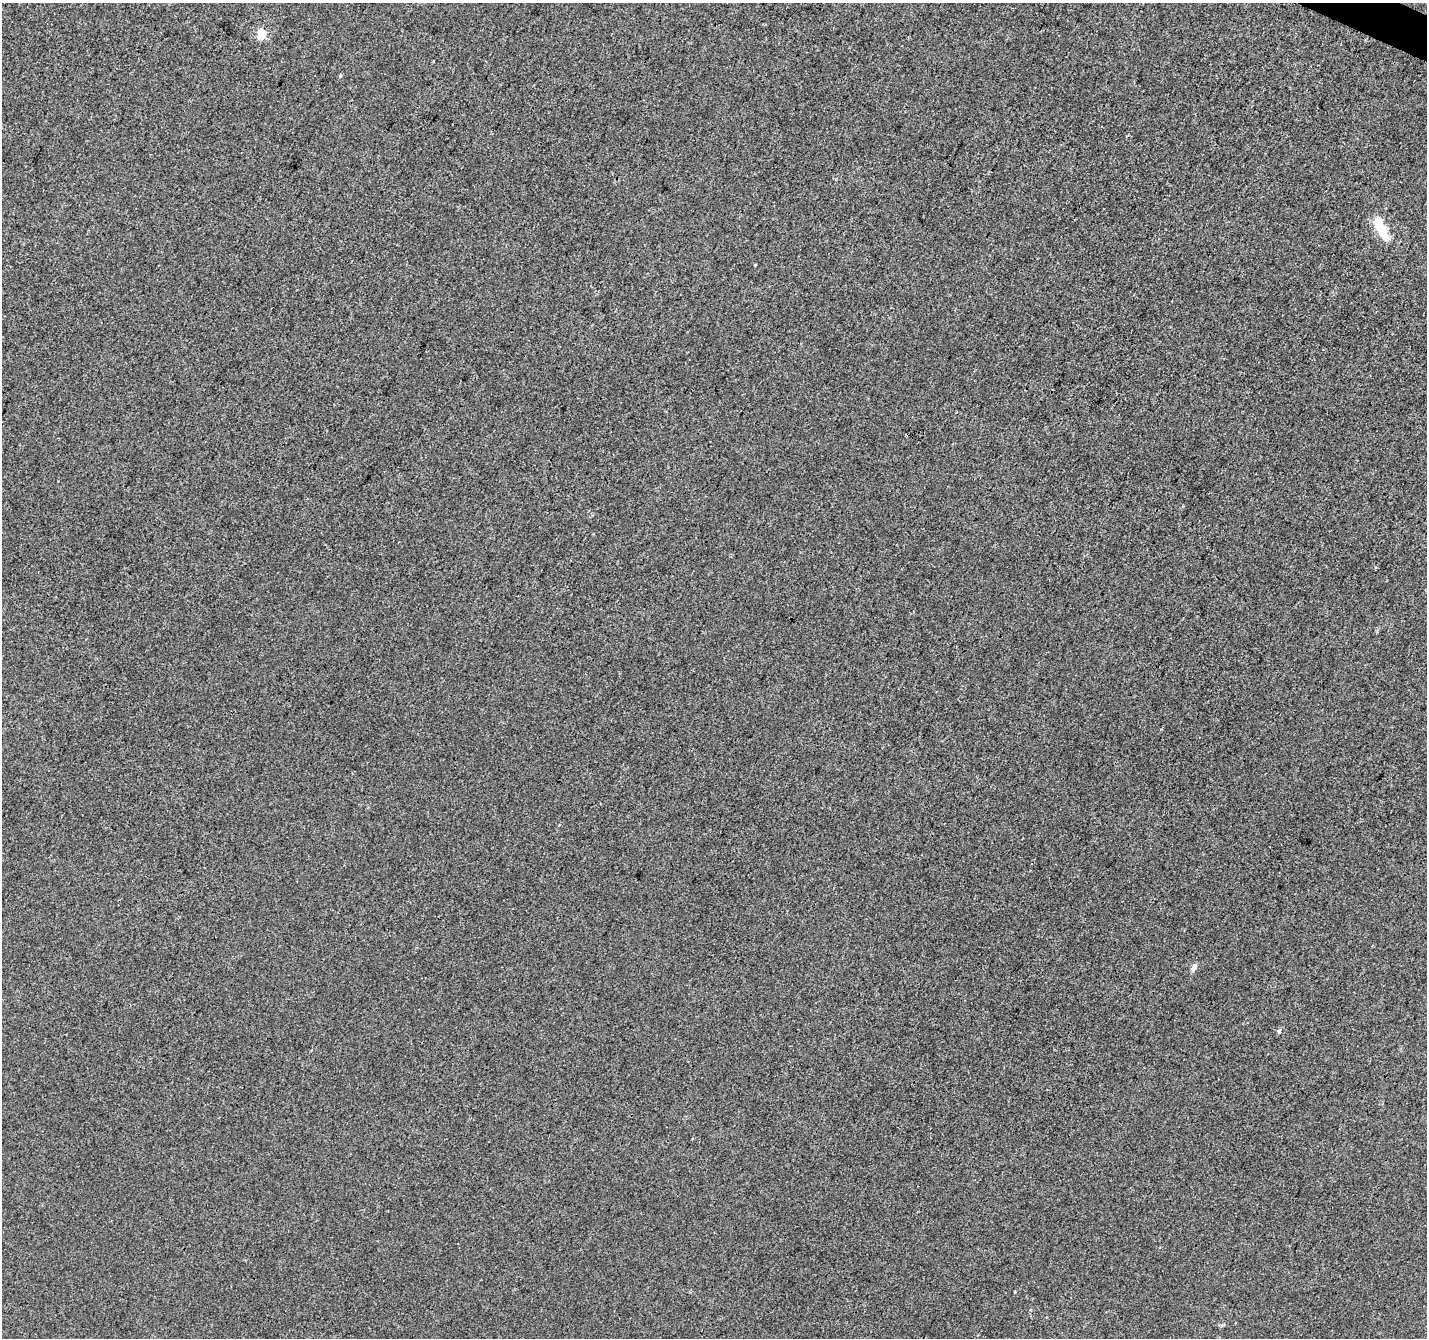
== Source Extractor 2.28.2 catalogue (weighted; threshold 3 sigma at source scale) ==
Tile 10 of 4 x 4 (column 2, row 3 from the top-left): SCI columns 1434-2858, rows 1606-2941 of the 5708 x 5815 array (HDU 1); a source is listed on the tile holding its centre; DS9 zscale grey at full resolution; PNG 1429 x 1340 px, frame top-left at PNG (2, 3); no overlay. Shown black and unused: <1% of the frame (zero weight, under 3 of 4 exposures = <1% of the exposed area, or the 3 px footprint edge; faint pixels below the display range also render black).
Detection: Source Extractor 2.28.2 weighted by HDU 2 'WHT'; one run over the whole footprint, this tile lists its part. Background 2.39e-04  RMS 0.0036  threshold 0.0162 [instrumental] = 3 sigma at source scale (4.5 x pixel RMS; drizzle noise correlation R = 1.50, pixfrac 1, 0.0396/0.0396 arcsec/px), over >= 5 px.
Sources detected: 7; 1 inside a brighter object's white glare — not listed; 1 inside a brighter listed object's ellipse — not listed separately; the other 5 listed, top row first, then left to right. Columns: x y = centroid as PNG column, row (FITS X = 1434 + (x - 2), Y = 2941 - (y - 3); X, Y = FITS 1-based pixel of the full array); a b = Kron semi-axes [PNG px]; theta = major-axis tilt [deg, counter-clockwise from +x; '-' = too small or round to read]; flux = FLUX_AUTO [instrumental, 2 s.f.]
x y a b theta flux
262 34 5 5 - 15
340 76 5 4 - 0.52
1382 231 19 13 83 5.2
1194 967 12 6 64 1.5
1279 1031 6 4 85 0.72